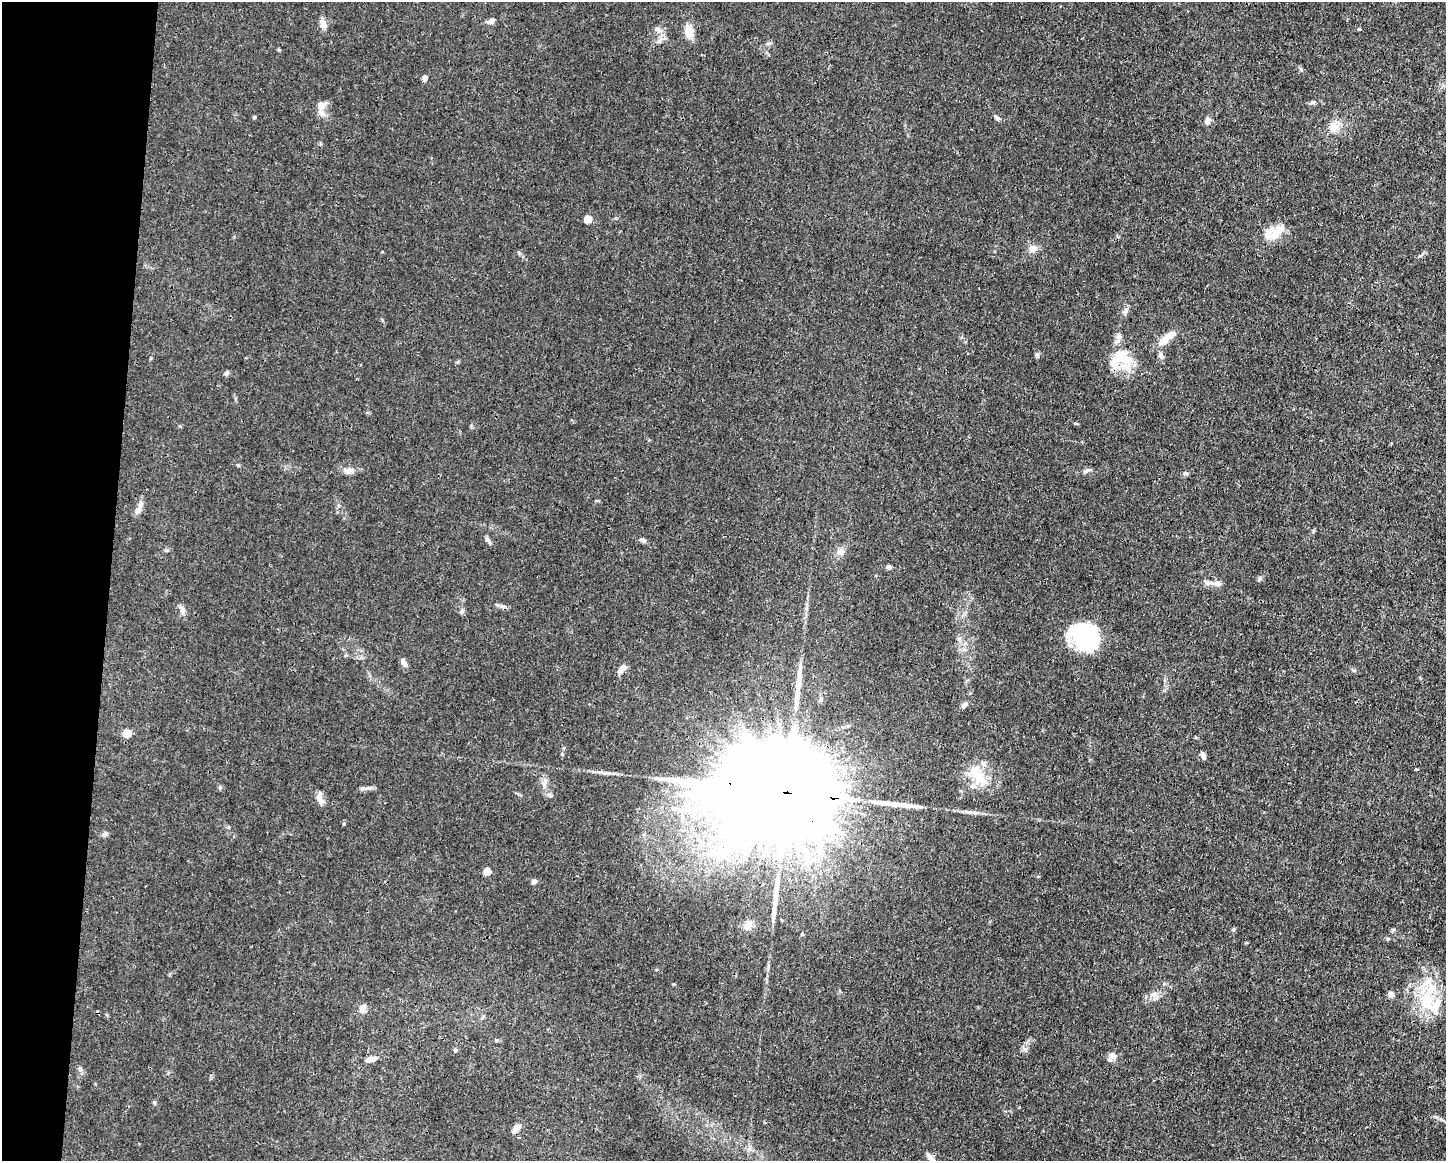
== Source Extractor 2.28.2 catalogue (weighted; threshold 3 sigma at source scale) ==
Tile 7 of 3 x 4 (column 1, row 3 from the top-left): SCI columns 112-1555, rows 1161-2319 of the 4666 x 4638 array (HDU 1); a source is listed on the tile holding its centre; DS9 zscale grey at full resolution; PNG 1448 x 1163 px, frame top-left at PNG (2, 2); no overlay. Shown black and unused: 8% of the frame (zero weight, under 3 of 4 exposures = <1% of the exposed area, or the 3 px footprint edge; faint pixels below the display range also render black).
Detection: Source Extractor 2.28.2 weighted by HDU 2 'WHT'; one run over the whole footprint, this tile lists its part. Background 0.0165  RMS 0.0025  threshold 0.0113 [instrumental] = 3 sigma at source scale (4.5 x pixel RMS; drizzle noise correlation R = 1.50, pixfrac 1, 0.05/0.05 arcsec/px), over >= 5 px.
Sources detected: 77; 2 inside a brighter object's white glare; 3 long thin detections or spike segments (spike, bleed or trail) — not listed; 8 inside a brighter listed object's ellipse — not listed separately; the other 64 listed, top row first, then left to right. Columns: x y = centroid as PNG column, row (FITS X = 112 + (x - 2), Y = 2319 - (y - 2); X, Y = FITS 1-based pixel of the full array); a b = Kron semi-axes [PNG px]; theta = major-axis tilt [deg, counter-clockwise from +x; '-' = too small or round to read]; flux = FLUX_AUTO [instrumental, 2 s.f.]
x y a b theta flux
491 21 9 6 20 1.2
323 24 14 8 -80 1.5
658 29 7 6 - 0.79
1359 29 4 3 - 0.32
689 32 12 9 -82 3.5
279 50 5 3 - 0.25
424 78 6 5 - 0.96
1313 102 8 5 18 0.56
321 105 12 10 21 1.7
254 117 4 4 - 0.34
997 118 7 5 -45 0.69
1207 121 8 6 66 1.3
1333 127 16 13 24 2.9
588 219 5 5 - 5.1
1275 233 33 12 36 4.9
1033 248 10 8 18 1.9
1124 311 9 4 9 0.57
1119 336 8 8 - 1.2
1166 338 27 8 42 3.7
1037 355 6 5 - 0.46
1161 356 8 6 -49 0.7
1124 360 26 17 -25 6.8
226 373 6 5 - 0.74
349 471 15 8 11 1.6
1086 471 10 6 21 0.78
1186 473 7 5 14 0.52
138 510 12 6 62 1.5
643 540 8 5 -56 0.54
488 541 17 3 -56 0.65
841 551 10 8 60 1.4
888 567 4 4 - 1.1
1209 583 14 6 -2 1.2
503 606 11 5 -10 0.86
183 611 10 7 -74 1.1
462 611 7 5 82 0.56
1081 638 30 26 -66 14
403 663 10 6 -58 1.2
622 668 12 7 48 1.4
964 705 9 5 46 0.81
127 733 5 5 - 4.9
1203 755 10 5 -60 0.81
1416 769 4 3 - 0.34
978 775 34 16 -46 7.3
544 782 13 6 71 1.3
220 788 5 5 - 0.39
368 788 8 4 0 0.67
783 792 73 20 -8 24000
549 795 8 5 -40 0.66
320 799 17 8 -73 1.6
105 834 7 6 - 0.66
487 871 5 5 - 5.1
534 881 5 4 - 1.3
746 926 12 10 79 1.6
1388 939 5 4 - 0.29
1390 994 6 6 - 1.1
1426 998 22 21 - 11
362 1009 13 7 -80 1.2
496 1040 5 4 - 0.3
455 1050 5 4 - 0.31
1112 1056 10 9 - 1.5
371 1059 15 6 13 1.6
80 1069 7 5 -46 0.6
516 1129 12 6 52 1.7
931 1158 16 6 -48 1.5
Overlapping masked pixels (flux is a lower limit): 1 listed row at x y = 783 792
Isophote crosses this tile's border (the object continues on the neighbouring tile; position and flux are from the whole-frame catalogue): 1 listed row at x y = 931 1158
Unlisted compact peaks at least as high as the median listed source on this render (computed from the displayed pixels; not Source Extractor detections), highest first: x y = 1025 1049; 1259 579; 1153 994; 1233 930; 154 1102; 344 824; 673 984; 1301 70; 238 465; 151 358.